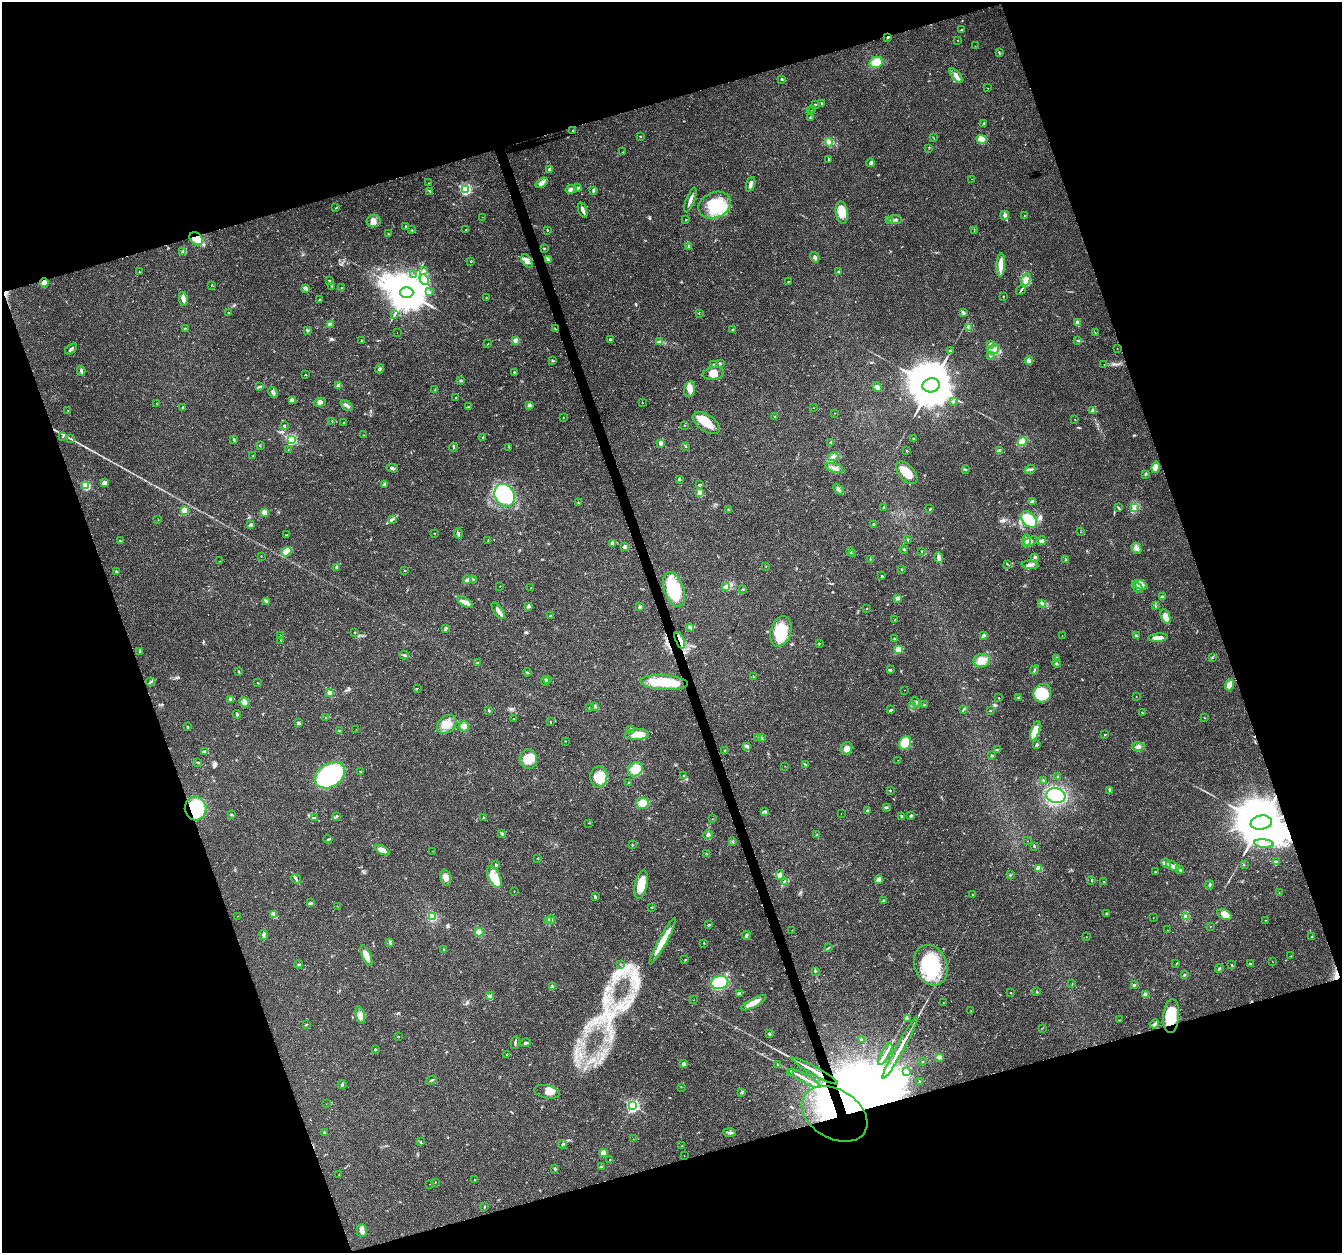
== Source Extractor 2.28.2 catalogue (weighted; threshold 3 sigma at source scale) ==
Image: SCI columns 6-5362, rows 116-5117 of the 5363 x 5184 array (HDU 1 of 3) = the unmasked area's bounding box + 8 px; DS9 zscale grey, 4 x 4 block average (1 PNG px = mean of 4 x 4 image px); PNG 1344 x 1255 px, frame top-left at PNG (2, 2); each listed source drawn as its Kron ellipse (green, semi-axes under 4 px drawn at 4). Shown black and unused: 38% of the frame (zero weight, under 3 of 4 exposures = <1% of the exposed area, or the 3 px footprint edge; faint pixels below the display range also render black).
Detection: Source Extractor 2.28.2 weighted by HDU 2 'WHT'. Background 0.0269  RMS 0.002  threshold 0.0089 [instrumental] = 3 sigma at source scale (4.5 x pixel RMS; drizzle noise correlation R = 1.50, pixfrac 1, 0.0396/0.0396 arcsec/px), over >= 5 px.
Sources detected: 541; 1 too faint to see at this stretch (4 x 4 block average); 8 inside a brighter object's white glare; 3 cosmic-ray / hot-pixel residue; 1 long thin detection or spike segment (spike, bleed or trail) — neither listed nor drawn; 5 coinciding with a brighter row at this scale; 26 inside a brighter listed object's ellipse — not listed separately; the other 497 listed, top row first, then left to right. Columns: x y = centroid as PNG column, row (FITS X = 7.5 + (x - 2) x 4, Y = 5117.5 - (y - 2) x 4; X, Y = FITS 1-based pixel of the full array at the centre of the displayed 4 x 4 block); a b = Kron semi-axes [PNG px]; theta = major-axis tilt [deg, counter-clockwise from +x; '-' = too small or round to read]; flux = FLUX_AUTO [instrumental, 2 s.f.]
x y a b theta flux
961 29 2 2 - 0.55
888 37 3 2 - 1.8
958 40 2 2 - 0.31
975 46 2 2 - 0.32
999 53 3 2 - 1
876 62 7 5 14 16
956 75 9 4 -48 5.4
782 79 4 2 - 1.5
987 88 2 2 - 0.27
821 103 4 2 - 0.89
815 104 2 2 - 1.7
811 110 2 2 - 0.23
813 110 2 2 - 0.45
810 117 2 2 - 0.82
984 124 2 2 - 3.8
573 130 2 2 - 0.77
641 137 2 2 - 0.47
934 138 2 2 - 0.28
982 139 5 4 - 27
829 142 4 4 - 3.5
929 148 2 2 - 0.52
623 152 2 2 - 0.71
828 159 3 2 - 0.67
871 163 4 3 - 2.7
549 169 2 2 - 5.1
972 179 2 2 - 0.21
429 183 2 2 - 0.76
541 183 6 3 38 6
751 184 8 3 71 4
578 188 2 2 - 6.1
465 189 2 2 - 170
571 189 6 4 16 4.8
593 190 4 3 - 1.6
430 191 4 2 - 1.2
690 200 13 2 69 5.4
715 205 17 12 25 45
336 208 2 2 - 0.43
583 210 8 3 -71 4.3
842 212 11 6 -81 18
1005 215 4 4 - 3.1
1024 215 2 2 - 0.46
482 217 2 2 - 0.22
895 219 6 3 -6 2.7
686 220 2 2 - 0.65
889 220 3 2 - 1.1
373 221 7 6 - 8.4
406 226 2 2 - 0.8
411 230 2 2 - 0.31
466 230 2 2 - 0.56
547 230 3 2 - 0.58
974 230 2 2 - 0.52
388 234 3 2 - 0.69
196 239 7 5 -42 15
688 246 3 2 - 0.86
544 249 2 2 - 0.99
183 251 4 3 - 2
815 257 5 3 - 2.6
548 259 3 3 - 1.9
471 261 2 2 - 1.4
527 261 8 4 -58 6
1001 265 11 4 87 11
423 271 2 2 - 0.51
139 272 2 2 - 0.47
839 272 3 3 - 1.2
413 275 2 2 - 0.46
424 280 5 4 - 5.1
1026 280 7 4 67 5.9
330 281 2 2 - 0.65
44 282 4 3 - 11
788 282 2 2 - 0.54
212 285 3 2 - 0.42
332 286 2 2 - 0.52
306 288 4 3 - 2.1
341 288 2 2 - 0.36
1021 290 6 2 51 1.8
407 292 6 5 - 4400
429 292 4 2 - 1.5
1003 296 2 2 - 0.72
486 297 2 2 - 0.34
183 299 7 3 -80 7.1
319 299 3 2 - 0.71
228 312 2 2 - 0.47
963 312 4 2 - 3.4
699 313 2 2 - 0.48
394 315 3 2 - 0.91
1078 323 4 2 - 6.7
330 324 2 2 - 1.2
969 327 3 2 - 0.82
185 328 3 2 - 0.82
555 329 2 2 - 0.44
733 330 4 2 - 1.9
308 331 3 3 - 1.5
397 333 2 2 - 0.63
1095 333 2 2 - 0.59
515 340 3 3 - 2.2
610 340 4 2 - 1.4
1078 340 3 2 - 1.1
362 341 2 2 - 0.84
659 342 4 3 - 2.3
488 344 2 2 - 0.46
990 344 3 2 - 0.87
1117 348 2 2 - 0.32
71 349 7 2 39 2.4
993 349 6 4 28 6
950 351 3 2 - 0.73
990 355 2 2 - 0.75
553 360 3 2 - 1.2
1029 361 4 3 - 4.3
713 364 2 2 - 0.69
720 364 3 2 - 1.4
1104 365 2 2 - 0.25
380 369 4 2 - 1.5
81 371 5 2 - 2.5
514 372 3 2 - 1.1
713 373 10 6 9 11
306 375 2 2 - 0.62
461 380 3 2 - 0.97
931 385 8 7 - 7700
339 386 2 2 - 21
259 387 2 2 - 0.69
877 387 5 4 - 4.2
435 389 2 2 - 0.47
690 389 8 5 82 7.7
273 392 6 3 -62 3.5
456 398 2 2 - 0.58
292 400 4 4 - 3.8
953 401 3 2 - 1
320 402 6 4 17 4.3
156 403 2 2 - 0.38
642 403 2 2 - 0.35
347 405 7 3 -38 4
529 405 2 2 - 11
183 407 4 2 - 1.7
468 407 3 2 - 0.63
813 408 2 2 - 0.25
1092 410 3 2 - 1.3
68 411 3 2 - 0.53
835 413 2 2 - 0.38
774 416 2 2 - 0.54
563 417 2 2 - 0.34
1075 420 2 2 - 0.39
332 421 3 2 - 0.63
343 422 2 2 - 0.29
706 423 15 8 -35 25
685 425 2 2 - 0.55
284 426 3 2 - 1.5
364 435 2 2 - 0.61
62 436 2 2 - 1.1
483 437 4 2 - 0.92
70 438 2 2 - 0.39
914 438 3 2 - 1.3
234 439 2 2 - 0.46
291 439 2 2 - 180
1022 441 5 4 - 15
661 443 2 2 - 16
831 443 4 2 - 1.5
260 446 2 2 - 0.6
685 446 3 2 - 0.9
453 447 4 2 - 1.2
509 447 2 2 - 0.44
288 449 2 2 - 0.3
907 451 2 2 - 0.8
1000 451 4 3 - 3.2
253 455 2 2 - 0.46
833 457 5 3 - 3.2
1155 467 6 4 78 8.8
392 468 6 2 -16 3
834 468 9 3 -18 4.7
1030 469 5 3 - 2.6
965 470 2 2 - 0.79
907 473 13 7 -47 19
1146 474 3 2 - 0.89
679 480 3 2 - 1.3
104 483 3 2 - 6.3
384 484 3 2 - 3.1
86 485 2 2 - 100
700 485 3 2 - 1.1
838 489 6 3 -49 3.2
700 493 2 2 - 35
505 495 12 9 -62 84
1032 501 3 2 - 2.3
579 503 2 2 - 0.84
883 507 2 2 - 0.66
1134 507 3 2 - 1.9
1119 508 3 2 - 0.99
728 509 2 2 - 0.66
930 509 3 2 - 0.88
184 510 2 2 - 52
265 512 4 3 - 11
392 519 2 2 - 0.97
1029 519 10 6 -47 42
158 520 2 2 - 0.35
874 524 4 2 - 1.3
250 525 2 2 - 1.1
1080 532 2 2 - 0.25
434 533 2 2 - 0.49
458 534 5 2 - 2.1
286 535 2 2 - 0.83
907 539 2 2 - 0.81
120 541 3 2 - 1.3
488 541 2 2 - 0.5
1026 541 6 4 85 5.1
1031 541 7 2 20 3.2
1042 541 4 3 - 4.1
613 543 4 4 - 5.1
625 547 3 3 - 3.8
1136 548 6 4 -62 4.9
904 549 4 2 - 1.3
921 551 3 2 - 0.63
286 552 5 4 - 19
850 552 2 2 - 0.52
853 553 2 2 - 0.97
261 556 2 2 - 0.4
1035 557 3 3 - 1.8
939 558 5 3 - 3.4
870 559 3 2 - 0.74
1066 560 3 2 - 1.5
220 561 2 2 - 0.49
1007 564 3 2 - 0.91
1030 565 8 3 -4 3.9
766 566 2 2 - 0.36
337 568 4 3 - 2.2
901 569 2 2 - 0.61
405 570 2 2 - 0.79
116 571 2 2 - 0.81
882 576 3 2 - 1.1
473 579 2 2 - 0.75
467 580 4 3 - 3.9
1140 585 8 3 -20 6
500 586 2 2 - 0.61
725 586 2 2 - 0.92
1137 587 6 3 -44 3.1
531 588 2 2 - 0.51
674 589 18 9 -71 71
743 589 3 2 - 1.2
1162 597 3 3 - 2.6
898 598 3 3 - 3.3
267 601 4 2 - 4.6
465 602 9 3 -31 7.3
1042 603 3 2 - 0.86
1155 605 3 2 - 0.63
529 607 4 3 - 1.8
640 607 3 3 - 2.2
867 608 2 2 - 0.39
498 611 9 3 -55 5.1
550 616 2 2 - 1
1165 617 7 4 -70 9.1
895 620 3 2 - 0.85
690 627 3 2 - 1.5
445 629 4 2 - 2.6
781 631 16 10 72 41
355 632 2 2 - 0.43
280 635 2 2 - 0.19
983 635 3 2 - 2.9
1062 635 2 2 - 0.2
1136 636 2 2 - 1.3
1158 638 9 3 4 7.9
894 639 3 2 - 1.9
281 640 2 2 - 0.44
680 640 9 3 -67 6.6
819 643 2 2 - 0.7
898 650 2 2 - 50
139 651 2 2 - 0.82
404 655 5 2 - 2
1212 657 2 2 - 0.73
1057 658 3 3 - 1.6
982 660 8 6 8 15
477 663 3 2 - 1.1
1056 663 4 2 - 0.78
890 670 4 2 - 1.7
1034 670 5 2 - 1.4
239 671 2 2 - 0.65
527 672 4 2 - 0.88
753 677 3 2 - 0.78
548 679 3 2 - 0.9
545 681 5 2 - 1.7
150 682 4 2 - 2.1
664 682 23 7 -4 43
258 683 2 2 - 1.2
1229 685 5 3 - 11
417 688 2 2 - 0.77
904 690 2 2 - 0.22
329 693 3 3 - 4.6
1042 693 9 8 - 47
1136 696 2 2 - 0.24
1018 697 2 2 - 0.8
999 698 2 2 - 0.42
230 699 3 3 - 2
244 702 5 4 - 4.3
915 702 5 3 - 2.6
924 705 3 2 - 1.4
595 706 3 2 - 1.3
912 706 4 2 - 1.7
589 707 3 2 - 0.82
964 709 2 2 - 0.8
489 710 3 2 - 1.1
891 710 4 2 - 1.3
990 711 2 2 - 0.87
1142 713 2 2 - 0.9
237 714 4 2 - 1.9
325 718 2 2 - 0.26
1204 718 2 2 - 0.47
513 719 2 2 - 1.1
550 721 2 2 - 0.61
298 723 2 2 - 12
447 724 11 8 44 13
464 726 5 5 - 5.8
187 727 2 2 - 1.1
356 729 2 2 - 0.24
631 729 3 3 - 1.8
339 731 2 2 - 0.6
1035 731 10 4 71 26
1105 734 2 2 - 1
637 735 12 5 2 17
757 737 3 2 - 1.3
762 737 3 2 - 0.7
565 741 2 2 - 0.28
905 743 7 5 60 46
1037 745 4 2 - 1.9
746 746 4 3 - 3.1
1138 747 6 3 4 2.9
847 749 6 5 - 5.9
998 750 3 3 - 1.8
205 751 3 2 - 3
725 751 4 2 - 2.6
992 756 3 2 - 0.98
528 759 9 8 - 20
898 760 2 2 - 0.3
197 762 3 2 - 0.88
805 765 2 2 - 0.82
784 766 2 2 - 0.29
636 769 8 6 41 27
360 771 2 2 - 0.83
330 775 16 11 34 160
684 775 2 2 - 0.72
599 777 11 8 84 31
1057 777 3 2 - 0.61
1043 780 2 2 - 0.75
628 782 2 2 - 0.56
890 790 2 2 - 0.83
1109 790 3 2 - 1
1056 796 9 7 -12 89
642 803 6 5 - 14
195 808 12 10 -81 70
886 808 3 3 - 1.4
765 811 4 2 - 1.8
867 811 3 2 - 1.9
841 813 2 2 - 0.24
231 814 3 2 - 1.2
911 815 2 2 - 5.7
337 816 3 2 - 1.3
901 816 3 2 - 1
314 817 4 2 - 1.1
484 818 3 2 - 1.4
713 819 2 2 - 0.43
588 823 2 2 - 0.43
1261 823 10 7 9 11000
501 833 2 2 - 0.67
708 835 5 4 - 3.2
817 835 3 2 - 0.54
328 839 4 2 - 1.3
733 841 3 2 - 0.87
1027 841 2 2 - 0.32
1264 844 9 3 -6 6.9
632 845 2 2 - 0.93
1034 847 2 2 - 0.38
382 850 8 4 -27 8.5
433 851 2 2 - 0.36
706 854 2 2 - 0.42
538 858 2 2 - 0.58
1276 862 3 3 - 1.6
1166 863 5 2 - 2.9
496 865 3 2 - 1.3
1244 865 2 2 - 0.35
1173 866 7 3 -24 4.9
1039 868 2 2 - 41
1179 869 2 2 - 0.44
1155 871 2 2 - 0.64
780 875 5 3 - 7.1
1010 875 3 2 - 1.3
494 877 12 6 -62 14
446 878 8 5 -74 6.1
296 879 5 2 - 2
879 880 4 3 - 7.1
1092 880 3 2 - 0.84
784 882 3 2 - 1.5
1104 882 2 2 - 0.49
641 884 14 6 78 20
1210 885 4 2 - 1.5
514 892 2 2 - 0.35
1279 893 2 2 - 0.38
972 895 2 2 - 0.55
595 896 3 2 - 1.8
884 900 3 2 - 1.3
310 903 2 2 - 1
337 906 2 2 - 0.33
652 907 2 2 - 0.59
1107 913 3 2 - 0.7
1224 914 7 5 -30 9.8
274 915 3 3 - 2.8
237 916 2 2 - 0.24
432 917 2 2 - 46
1153 917 2 2 - 0.26
1186 917 2 2 - 1
551 919 4 2 - 1.7
549 920 3 2 - 1.5
1265 920 2 2 - 0.42
709 925 4 2 - 1.2
1210 927 2 2 - 0.27
792 930 2 2 - 0.32
1168 930 2 2 - 0.19
479 932 4 4 - 5.9
264 935 5 3 - 2.3
746 935 4 2 - 1.6
1086 937 2 2 - 0.34
1312 937 3 2 - 1.3
663 941 26 4 61 27
390 942 4 2 - 1.7
704 943 2 2 - 0.48
829 948 2 2 - 0.59
444 950 4 2 - 1
366 956 11 4 -66 14
1291 956 2 2 - 0.4
685 960 2 2 - 0.56
1272 961 2 2 - 0.28
298 964 4 2 - 2.3
620 964 2 2 - 0.4
1176 964 2 2 - 0.55
1250 964 2 2 - 3.4
931 965 21 16 -67 76
1232 965 3 2 - 0.84
1219 968 4 2 - 1.2
815 971 3 2 - 1.4
1184 975 3 2 - 1.5
720 983 8 6 12 65
1072 984 3 2 - 0.45
1134 985 2 2 - 2.1
552 987 4 4 - 3.4
1036 991 2 2 - 0.49
739 993 4 2 - 3.6
1011 993 2 2 - 0.54
1145 995 2 2 - 24
489 996 3 2 - 0.61
694 1000 2 2 - 0.28
753 1003 14 3 28 13
943 1003 2 2 - 0.3
970 1011 2 2 - 0.29
360 1015 9 4 -76 6.3
1171 1016 17 8 84 34
907 1018 3 2 - 1.3
1119 1020 3 2 - 0.67
1154 1024 5 3 - 2.7
306 1025 3 2 - 0.82
1042 1028 2 2 - 0.41
769 1034 2 2 - 5.7
398 1037 2 2 - 0.71
862 1039 4 2 - 1.3
515 1043 7 2 77 2
525 1043 5 2 - 1.7
900 1048 35 2 61 15
375 1049 2 2 - 1.5
507 1054 2 2 - 1
885 1054 12 2 61 5.1
939 1057 4 3 - 2.1
922 1062 2 2 - 0.45
683 1064 4 3 - 2.8
778 1065 2 2 - 0.59
815 1071 26 2 -29 14
907 1071 4 3 - 1.7
790 1073 2 2 - 0.58
805 1078 18 2 -29 6.7
431 1080 5 2 - 1.6
920 1082 3 2 - 0.86
342 1084 4 3 - 2
681 1087 2 2 - 0.33
547 1092 13 6 -12 9.4
742 1092 3 2 - 0.78
326 1104 2 2 - 0.19
633 1106 2 2 - 260
834 1114 35 24 -31 290
324 1132 2 2 - 1.1
730 1133 6 3 -3 3.2
633 1139 2 2 - 0.3
420 1142 3 2 - 1.2
563 1144 4 2 - 1.1
682 1146 2 2 - 0.58
603 1153 2 2 - 25
684 1156 2 2 - 0.3
610 1160 2 2 - 0.65
601 1167 4 3 - 1.7
555 1169 3 2 - 1.2
339 1175 2 2 - 0.42
475 1180 2 2 - 0.87
435 1182 2 2 - 0.39
430 1184 2 2 - 0.26
484 1206 2 2 - 0.81
362 1230 6 5 - 4.9
Overlapping masked pixels (flux is a lower limit): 9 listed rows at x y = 888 37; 196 239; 44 282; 680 640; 195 808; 1261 823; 1171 1016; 815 1071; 834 1114
Diffuse or blended objects may show on this block-average render without a row.